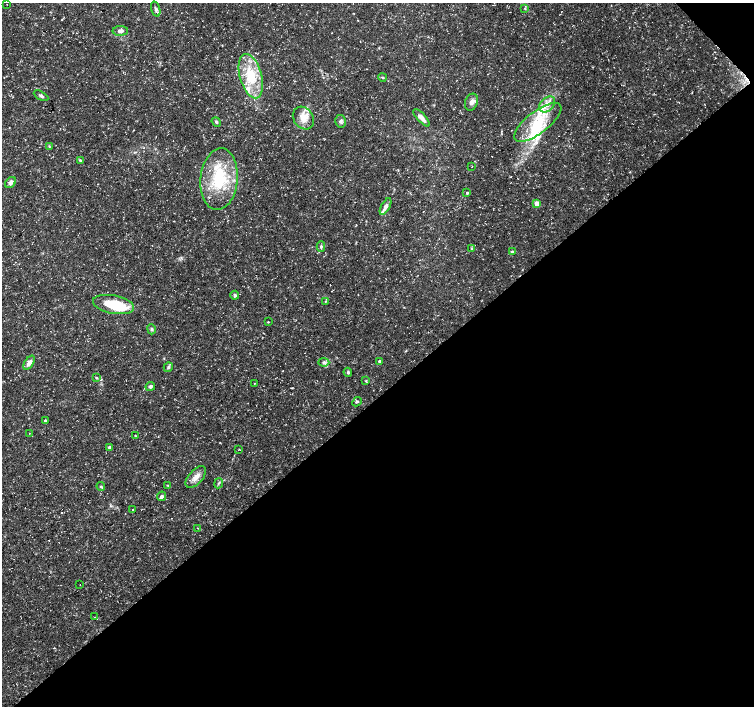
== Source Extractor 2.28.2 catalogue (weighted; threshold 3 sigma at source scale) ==
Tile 12 of 4 x 4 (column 4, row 3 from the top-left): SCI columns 4521-6024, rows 1624-3031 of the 6024 x 5998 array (HDU 1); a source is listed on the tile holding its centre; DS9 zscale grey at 2 x 2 block average (1 PNG px = mean of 2 x 2 image px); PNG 756 x 708 px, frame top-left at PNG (2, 3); each listed source drawn as its Kron ellipse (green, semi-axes under 4 px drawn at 4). Shown black and unused: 45% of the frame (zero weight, under 3 of 5 exposures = <1% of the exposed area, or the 3 px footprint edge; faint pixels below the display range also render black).
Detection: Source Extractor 2.28.2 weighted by HDU 2 'WHT'; one run over the whole footprint, this tile lists its part. Background 0.0257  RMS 0.0026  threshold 0.0116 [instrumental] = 3 sigma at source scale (4.5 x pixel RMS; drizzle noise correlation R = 1.50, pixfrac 1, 0.0396/0.0396 arcsec/px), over >= 5 px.
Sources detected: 63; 2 inside a brighter object's white glare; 1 cosmic-ray / hot-pixel residue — neither listed nor drawn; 6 inside a brighter listed object's ellipse — not listed separately; the other 54 listed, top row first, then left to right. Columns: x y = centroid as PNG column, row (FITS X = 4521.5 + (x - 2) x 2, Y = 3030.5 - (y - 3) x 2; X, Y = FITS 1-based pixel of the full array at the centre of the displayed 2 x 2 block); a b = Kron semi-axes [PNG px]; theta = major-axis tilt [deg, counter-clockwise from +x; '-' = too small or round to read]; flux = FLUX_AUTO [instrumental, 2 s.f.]
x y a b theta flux
7 4 2 2 - 0.22
156 9 8 3 -74 1.5
525 9 3 2 - 0.48
120 31 8 5 1 1.9
251 76 23 11 -74 21
382 77 4 3 - 0.67
41 96 8 3 -29 1.3
471 102 8 6 69 2.8
547 104 9 6 46 4.3
303 118 12 9 -53 7.1
422 118 11 4 -47 3.9
341 121 6 5 - 1.6
216 122 5 3 - 0.97
538 122 28 11 38 20
49 146 3 2 - 0.35
80 160 4 2 - 0.54
472 167 2 2 - 0.17
219 179 31 18 84 35
11 182 6 4 46 3.1
467 193 2 2 - 1.1
537 203 3 3 - 9.8
386 207 9 4 62 2.9
321 246 5 4 - 1.2
471 249 4 3 - 0.6
512 252 3 3 - 2
235 295 4 4 - 1.1
325 301 3 2 - 0.36
114 305 21 9 -11 24
268 322 3 2 - 0.38
151 329 5 3 - 0.95
380 361 2 2 - 2
324 362 5 4 - 1.5
29 363 8 4 58 3.6
168 367 5 4 - 1.2
348 372 4 3 - 0.89
97 378 4 3 - 0.62
366 381 3 2 - 0.46
254 384 3 2 - 0.24
150 386 5 4 - 1.6
357 402 5 2 - 0.69
45 421 3 3 - 1.1
29 433 2 2 - 0.21
135 435 3 2 - 0.36
109 447 3 3 - 1.3
239 450 4 2 - 0.29
196 477 13 7 47 4.4
219 483 5 3 - 0.73
168 485 3 3 - 0.49
101 486 4 3 - 0.71
162 496 5 4 - 1.5
133 510 3 3 - 0.42
198 528 2 2 - 0.2
80 584 2 2 - 0.35
95 617 3 2 - 0.27
Diffuse or blended objects may show on this block-average render without a row.